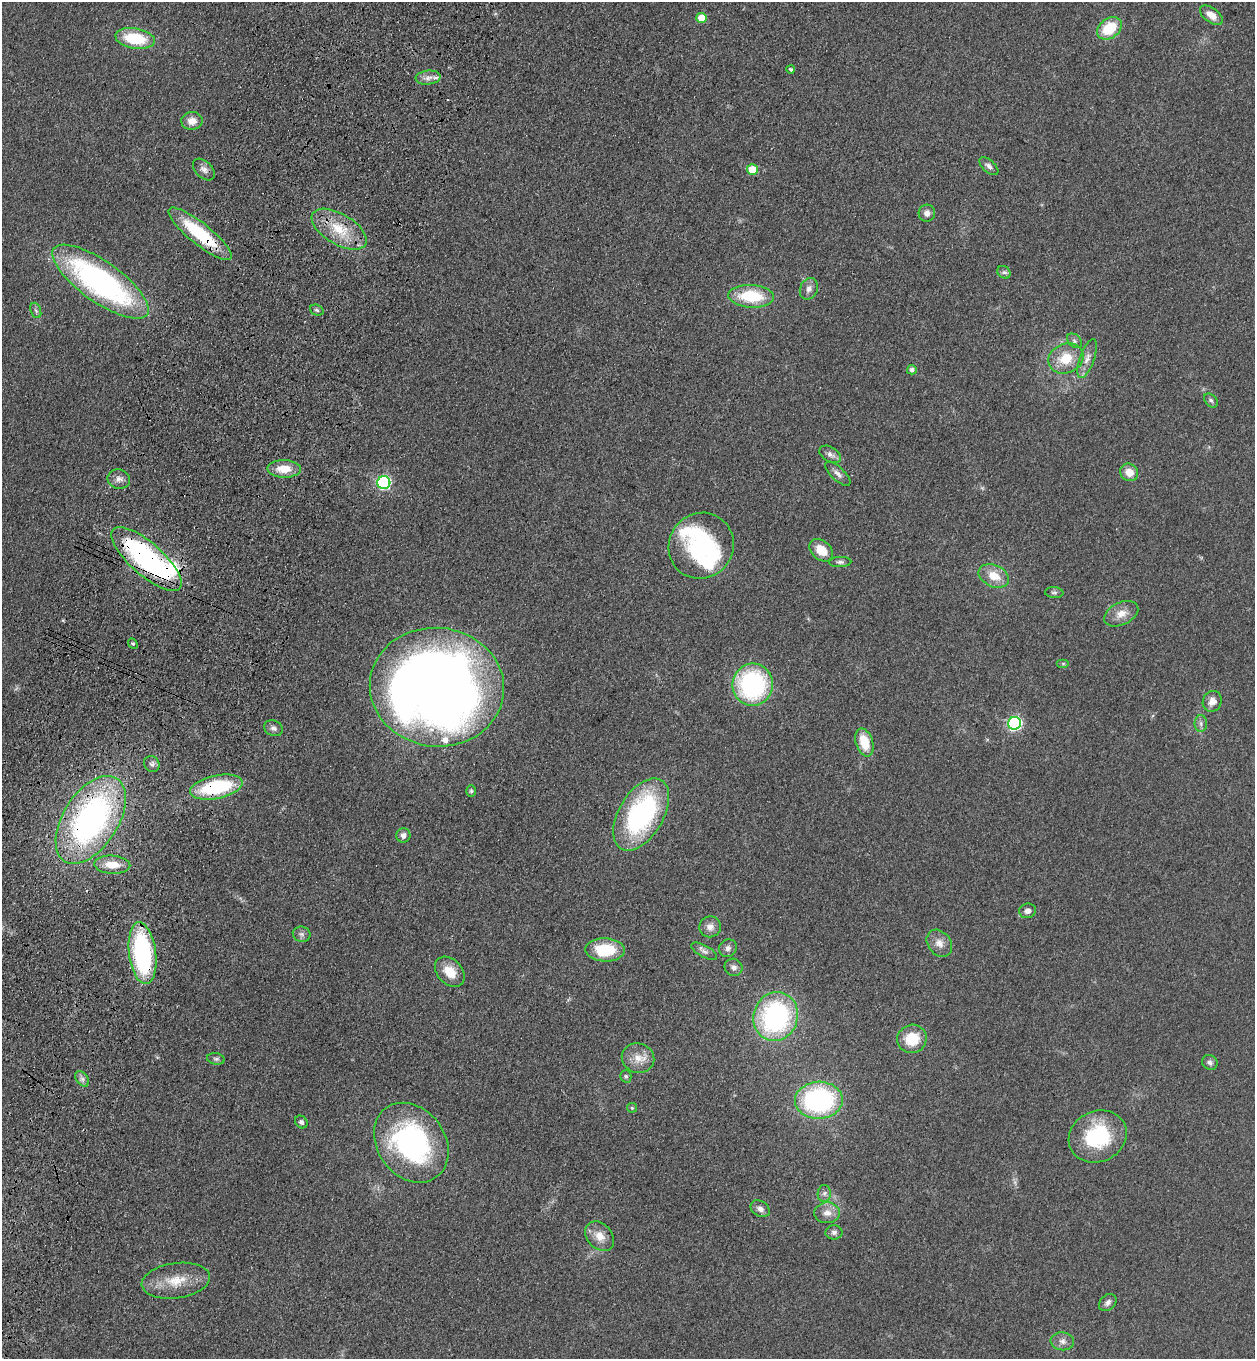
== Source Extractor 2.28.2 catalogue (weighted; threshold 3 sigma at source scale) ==
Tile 7 of 4 x 4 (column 3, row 2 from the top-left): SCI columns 2887-4139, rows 2769-4125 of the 5644 x 5536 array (HDU 1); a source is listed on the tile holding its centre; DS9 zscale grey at full resolution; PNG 1257 x 1361 px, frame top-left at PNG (2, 2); each listed source drawn as its Kron ellipse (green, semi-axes under 4 px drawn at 4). Shown black and unused: <1% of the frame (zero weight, under 3 of 4 exposures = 6% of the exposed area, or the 3 px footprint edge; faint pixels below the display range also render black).
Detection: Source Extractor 2.28.2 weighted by HDU 2 'WHT'; one run over the whole footprint, this tile lists its part. Background 0.0772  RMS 0.0071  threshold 0.0318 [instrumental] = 3 sigma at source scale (4.5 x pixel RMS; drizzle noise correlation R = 1.50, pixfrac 1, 0.05/0.05 arcsec/px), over >= 5 px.
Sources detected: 89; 3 inside a brighter object's white glare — neither listed nor drawn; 3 inside a brighter listed object's ellipse — not listed separately; the other 83 listed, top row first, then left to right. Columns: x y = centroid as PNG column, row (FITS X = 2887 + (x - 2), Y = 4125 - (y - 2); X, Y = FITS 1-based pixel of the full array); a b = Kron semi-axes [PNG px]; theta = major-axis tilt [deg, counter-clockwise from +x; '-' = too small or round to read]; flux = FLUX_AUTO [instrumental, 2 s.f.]
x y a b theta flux
1211 15 13 7 -36 7.6
702 18 5 5 - 13
1109 28 13 9 36 25
135 38 20 10 -9 33
791 69 4 4 - 1.5
428 78 12 7 6 4.1
192 121 11 9 3 6.6
989 166 11 6 -42 2.9
204 169 13 8 -45 3.9
752 170 5 5 - 18
927 213 8 8 - 4.1
339 229 31 15 -31 24
200 234 39 10 -39 50
1004 272 7 6 - 1.7
101 282 57 20 -35 190
809 289 11 8 67 4.1
751 296 23 11 -3 34
36 310 8 5 -69 1.7
317 310 7 5 -22 1.4
1074 341 9 6 -42 2.1
1066 358 18 14 23 17
1087 359 20 7 70 6.2
912 370 5 5 - 2.3
1211 400 8 5 -48 1.6
830 454 12 7 -30 3.4
284 469 17 9 -1 13
1129 472 9 8 - 8.3
838 474 16 6 -43 3.7
119 479 11 9 -13 4.1
384 483 6 6 - 120
701 546 33 32 - 69
821 550 13 9 -42 13
146 559 44 16 -42 150
840 562 11 5 3 2.1
994 576 16 11 -24 13
1054 593 9 5 -5 1.8
1121 614 18 11 25 8.5
133 643 5 4 - 1.2
1063 664 6 4 0 1
753 685 21 20 - 110
437 687 67 59 -6 1100
1212 701 10 9 - 5.7
1014 723 6 6 - 130
1201 724 8 6 -90 2.2
273 728 10 7 -23 2.8
864 742 14 8 -73 17
152 764 8 7 - 2.4
216 787 27 11 12 59
471 791 6 5 - 1.2
641 814 40 22 60 120
91 820 49 27 58 220
403 835 7 7 - 3.7
112 865 18 9 -3 12
1027 911 8 7 - 3.5
710 927 11 10 - 5.1
302 934 9 7 -15 2.4
939 943 15 11 -53 6.5
728 948 9 8 - 3
605 950 20 11 -1 30
704 951 14 6 -29 3
142 953 31 13 -83 110
734 967 9 8 - 3.2
450 972 17 12 -46 13
776 1016 25 22 71 130
912 1039 15 14 - 22
638 1058 16 14 -21 10
216 1059 9 5 -9 1.8
1210 1062 8 7 - 2.2
626 1076 6 5 - 1.4
82 1079 9 5 -54 2.7
819 1100 24 18 2 120
632 1108 5 4 - 0.97
301 1122 7 5 -45 1.9
1098 1136 29 25 25 55
411 1143 43 34 -53 140
824 1193 8 6 88 2.7
760 1209 10 7 -33 3.6
827 1213 13 10 4 6.5
834 1232 8 7 - 2.5
600 1236 16 12 -47 9
176 1281 34 17 7 20
1108 1302 10 7 43 2.9
1062 1341 12 9 -7 4.1
Overlapping masked pixels (flux is a lower limit): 6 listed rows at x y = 339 229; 200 234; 146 559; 216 787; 91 820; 142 953